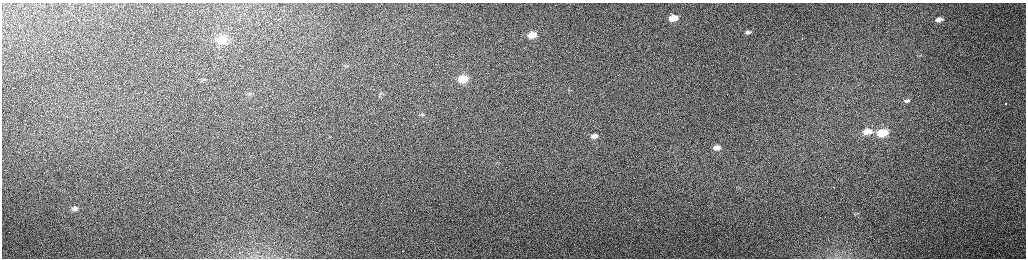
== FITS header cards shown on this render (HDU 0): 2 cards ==
NAXIS1  =                 2048 /fastest changing axis
NAXIS2  =                  512 /next to fastest changing axis

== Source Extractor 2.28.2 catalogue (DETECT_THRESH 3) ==
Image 2048 x 512 px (HDU 0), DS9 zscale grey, zoomed out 1/2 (1 PNG px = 2 x 2 image px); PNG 1028 x 260 px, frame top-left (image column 1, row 511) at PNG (2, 3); no overlay
Background 154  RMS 1.5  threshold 4.55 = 3 sigma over >= 5 px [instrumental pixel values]
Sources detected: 21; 1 cannot appear on this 1/2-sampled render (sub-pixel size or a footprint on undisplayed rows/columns) and is not listed; the other 20 listed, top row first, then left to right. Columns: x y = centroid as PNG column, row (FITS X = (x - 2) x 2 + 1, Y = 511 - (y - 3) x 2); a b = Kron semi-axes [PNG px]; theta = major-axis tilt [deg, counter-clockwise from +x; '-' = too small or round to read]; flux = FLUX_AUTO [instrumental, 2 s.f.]
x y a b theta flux
673 18 9 6 10 5600
939 19 6 3 10 1600
748 32 9 4 9 810
532 35 7 4 11 3400
802 39 2 1 - 300
222 40 11 7 5 4100
204 79 5 4 - 440
463 79 10 7 10 6400
382 93 8 5 -6 830
249 94 4 4 - 420
907 101 8 4 8 780
1006 103 2 2 - 2200
422 114 8 3 -1 520
867 131 7 4 7 3400
882 133 8 5 8 11000
595 136 9 6 6 1700
717 148 11 7 8 2700
834 187 2 1 - 250
74 208 10 6 10 1600
403 251 2 1 - 550
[1 sub-pixel or undisplayed-footprint detection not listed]